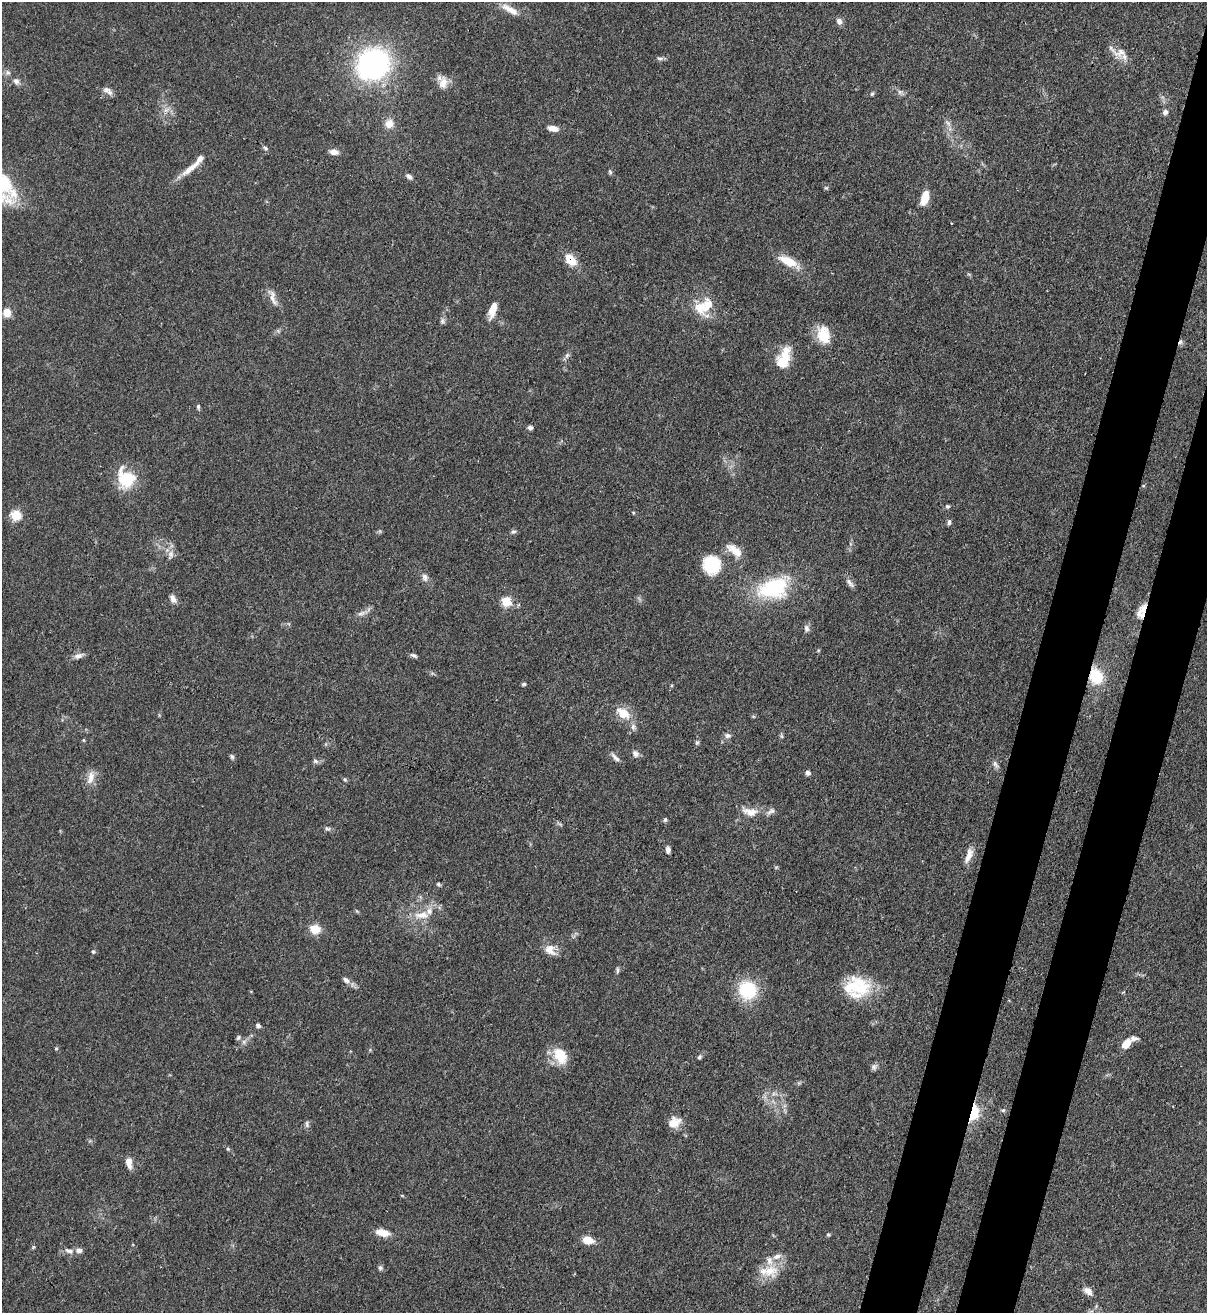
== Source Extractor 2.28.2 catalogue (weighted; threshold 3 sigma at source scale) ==
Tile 10 of 4 x 4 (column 2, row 3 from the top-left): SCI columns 1431-2635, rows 1342-2652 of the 5389 x 5307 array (HDU 1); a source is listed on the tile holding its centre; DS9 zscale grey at full resolution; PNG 1209 x 1315 px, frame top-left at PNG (2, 2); no overlay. Shown black and unused: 7% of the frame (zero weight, under 3 of 4 exposures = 7% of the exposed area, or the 3 px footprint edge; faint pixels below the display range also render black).
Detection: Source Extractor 2.28.2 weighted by HDU 2 'WHT'; one run over the whole footprint, this tile lists its part. Background 0.0823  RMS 0.0039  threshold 0.0174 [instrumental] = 3 sigma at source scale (4.5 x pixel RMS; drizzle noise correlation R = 1.50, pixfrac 1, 0.05/0.05 arcsec/px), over >= 5 px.
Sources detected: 116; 2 cosmic-ray / hot-pixel residue — not listed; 11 inside a brighter listed object's ellipse — not listed separately; the other 103 listed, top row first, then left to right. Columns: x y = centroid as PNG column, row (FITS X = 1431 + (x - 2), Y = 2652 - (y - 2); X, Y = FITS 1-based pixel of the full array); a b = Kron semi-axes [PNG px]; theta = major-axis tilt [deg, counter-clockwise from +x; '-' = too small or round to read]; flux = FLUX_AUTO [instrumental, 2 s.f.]
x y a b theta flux
510 9 25 8 -29 4.4
839 21 8 6 -63 1.8
1120 52 21 11 14 4.2
660 58 9 4 -1 0.93
373 64 32 28 39 80
8 72 7 6 - 1
16 81 9 8 - 1.6
443 83 17 11 82 3.8
108 91 14 7 -37 2
900 92 6 6 - 1
872 94 5 4 - 0.53
166 110 7 5 43 1.3
1165 112 6 6 - 1.4
948 123 11 5 -45 1.4
389 124 10 9 - 4
553 128 11 6 -8 3.1
265 148 8 4 -38 0.81
334 152 9 6 -10 2.5
191 167 36 7 39 5.5
610 172 7 5 -73 0.64
409 176 10 5 -41 1.3
925 198 15 7 74 6.3
570 260 13 8 -48 7.6
787 261 24 10 -24 7.8
273 298 23 7 -75 2.9
699 307 23 15 -56 7.9
492 310 18 8 73 5.1
7 313 7 7 - 5.4
442 321 9 5 73 1
823 335 23 15 -79 8.9
567 355 7 4 45 1
784 358 27 13 68 10
198 407 7 4 82 0.68
530 428 6 5 - 1
126 479 22 18 -64 16
1143 486 5 3 - 0.36
947 506 6 5 - 0.65
16 515 5 5 - 27
949 522 6 5 - 1.1
513 532 8 4 13 0.81
734 550 23 10 -38 5.2
171 554 11 7 -90 2
712 565 16 15 - 21
425 577 12 7 -73 1.7
849 582 13 5 -50 1.6
773 588 40 25 16 29
173 599 10 6 -65 2
506 601 5 5 - 22
1143 609 14 11 69 4.4
360 613 7 4 2 0.99
806 628 10 6 -78 1.5
414 655 9 4 -26 0.9
78 656 10 7 12 1.9
1096 677 14 12 -71 15
524 684 6 4 1 0.62
623 713 8 6 -35 11
633 726 9 6 64 1.4
728 735 7 6 - 1.4
782 736 7 4 -88 0.63
83 740 4 4 - 0.4
697 743 7 5 69 0.71
635 753 9 7 -45 1.7
232 757 7 5 -73 0.76
615 757 15 5 -45 1.7
315 761 8 5 -27 0.92
995 764 11 6 -56 1.3
808 773 6 5 - 1.2
91 777 19 8 76 3.6
345 780 6 5 - 0.55
750 812 23 11 -9 5.2
665 820 6 5 - 0.64
327 829 9 5 -20 0.96
668 850 7 5 -88 1.7
969 855 22 8 71 3.6
438 884 6 4 -33 0.66
422 915 22 10 5 5.8
315 929 11 9 -14 6.2
550 950 17 12 -46 4.2
93 952 6 4 -66 0.6
617 970 9 4 90 0.76
346 980 10 6 -41 1.7
862 985 37 18 -48 15
747 990 17 16 - 22
258 1025 7 5 -36 1
238 1037 7 5 63 0.64
1126 1044 14 7 39 5.3
56 1048 5 3 - 0.37
560 1056 21 14 -61 9.4
699 1057 7 5 42 0.71
874 1067 9 7 -89 1.2
1003 1110 6 4 -5 0.62
973 1113 9 5 76 53
674 1122 15 11 28 4.8
307 1124 11 5 -79 1
228 1149 5 4 - 0.53
129 1162 11 6 -80 3.6
382 1233 15 7 -11 5
828 1234 6 4 -1 0.48
588 1240 9 7 -13 6.2
69 1251 11 6 -10 2
380 1268 6 6 - 0.87
769 1271 23 17 3 8.7
1088 1291 14 8 -39 2.4
Overlapping masked pixels (flux is a lower limit): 4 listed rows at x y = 570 260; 1143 609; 1096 677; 973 1113